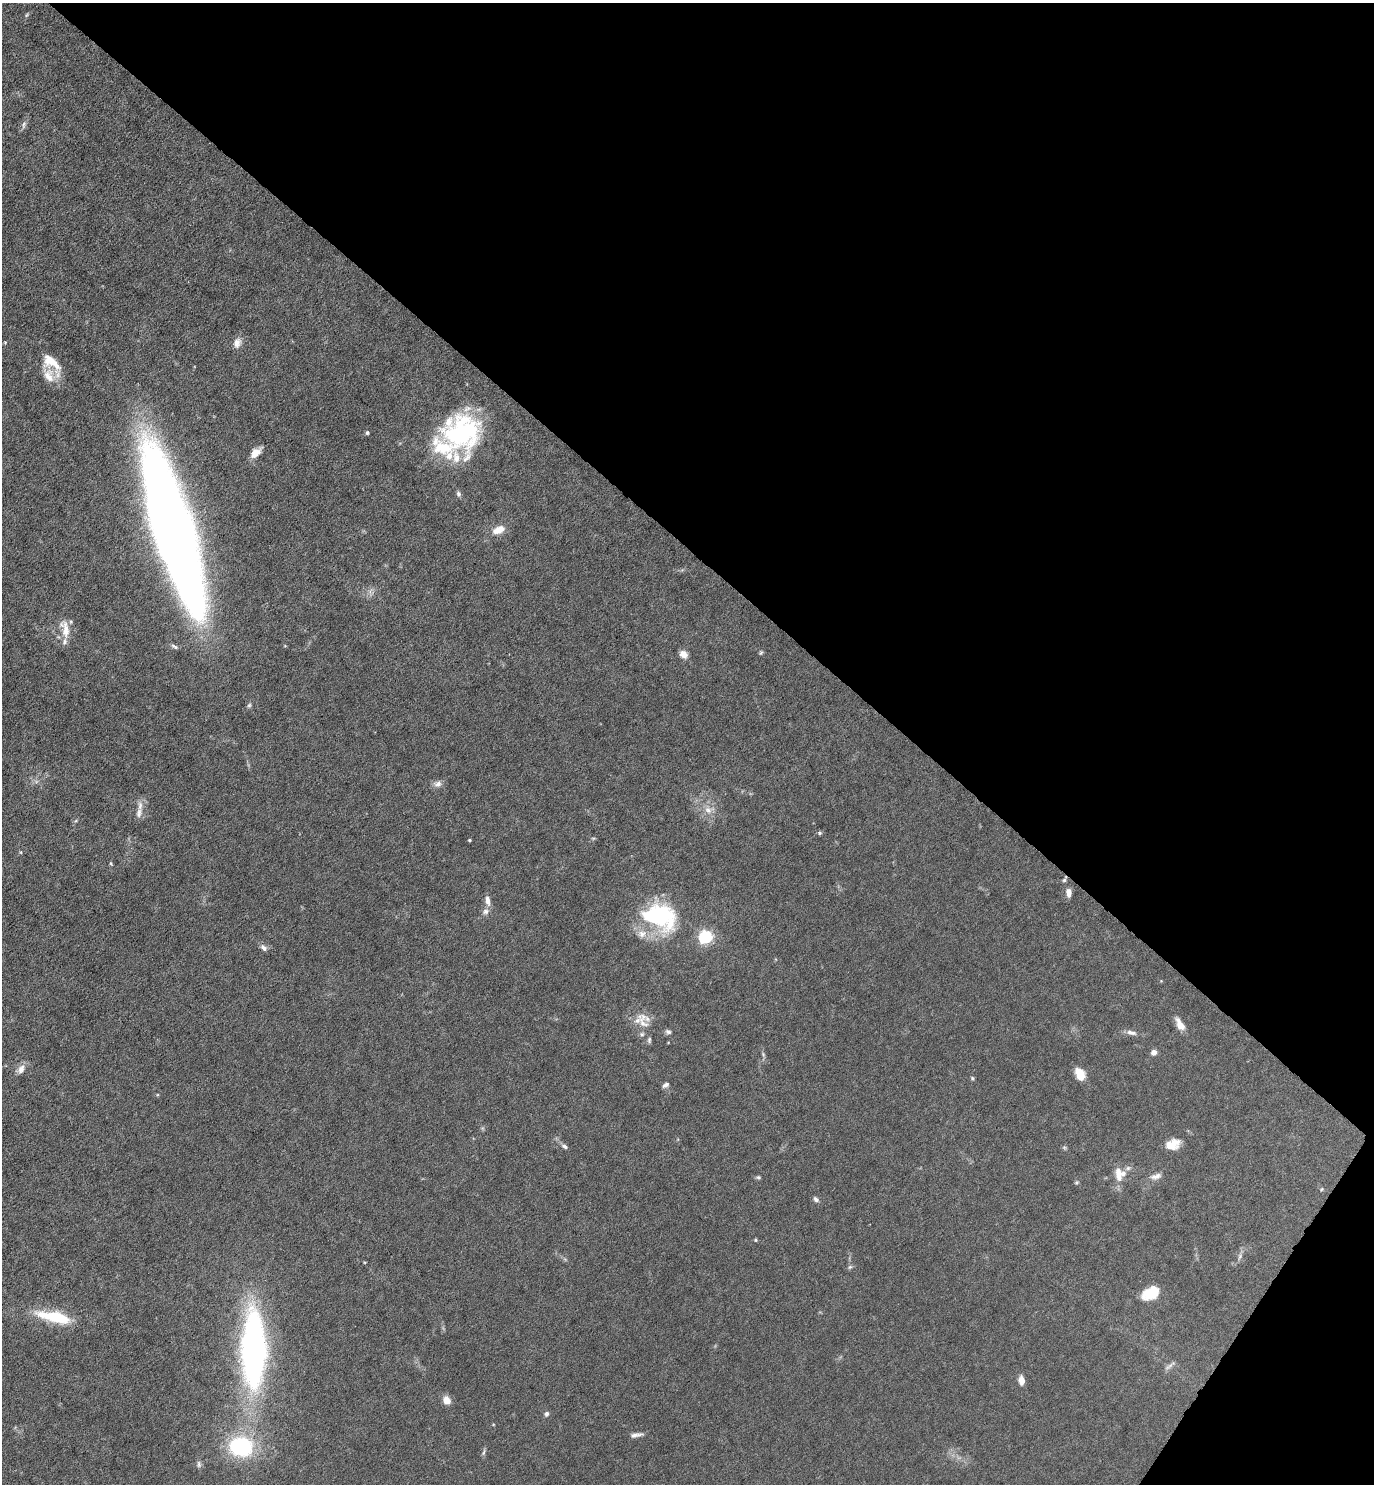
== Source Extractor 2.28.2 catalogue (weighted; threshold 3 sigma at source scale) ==
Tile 8 of 4 x 4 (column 4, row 2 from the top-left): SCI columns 4270-5641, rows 2965-4446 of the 5934 x 5928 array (HDU 1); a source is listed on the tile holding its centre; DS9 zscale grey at full resolution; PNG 1376 x 1486 px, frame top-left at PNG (2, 3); no overlay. Shown black and unused: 39% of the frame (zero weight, under 4 of 8 exposures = <1% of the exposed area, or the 3 px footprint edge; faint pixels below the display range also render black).
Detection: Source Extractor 2.28.2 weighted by HDU 2 'WHT'; one run over the whole footprint, this tile lists its part. Background 0.0371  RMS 0.0027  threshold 0.011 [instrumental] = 3 sigma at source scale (4.09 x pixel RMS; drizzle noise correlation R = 1.36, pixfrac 0.8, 0.05/0.05 arcsec/px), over >= 5 px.
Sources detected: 72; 9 inside a brighter listed object's ellipse — not listed separately; the other 63 listed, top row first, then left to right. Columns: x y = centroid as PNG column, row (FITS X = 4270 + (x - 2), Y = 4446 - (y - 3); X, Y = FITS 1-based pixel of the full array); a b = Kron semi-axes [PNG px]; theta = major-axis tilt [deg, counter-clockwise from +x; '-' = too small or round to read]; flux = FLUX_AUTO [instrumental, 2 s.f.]
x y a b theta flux
27 15 6 4 59 0.33
24 125 11 6 76 0.8
237 343 14 10 70 1.8
52 364 33 16 -50 5.9
367 433 5 4 - 0.43
462 433 47 42 24 37
256 453 14 8 46 2.6
458 494 7 6 - 0.69
172 529 127 27 -73 420
498 530 15 8 23 3.1
65 629 27 11 -77 3.7
174 646 11 5 -27 0.65
761 653 6 4 67 0.36
683 654 9 7 -40 2
249 705 7 5 67 0.48
437 784 12 9 14 1.2
708 810 12 9 -39 2
139 813 17 8 72 2
819 833 6 5 - 0.38
593 838 6 4 -17 0.29
470 840 3 3 - 0.27
111 863 5 4 - 0.27
1064 879 10 4 68 0.55
1069 892 9 6 -88 1.8
487 901 13 7 -76 1.5
485 911 8 8 - 1
659 916 45 30 -19 27
706 937 6 5 - 53
264 948 10 6 -43 0.96
643 1021 29 15 -67 4.5
1180 1024 16 7 -61 2.6
668 1032 8 6 -23 0.67
1131 1032 14 6 -12 1.4
1154 1052 6 6 - 1.1
763 1054 6 4 -49 0.36
21 1069 14 9 54 1.7
1080 1074 12 7 -64 4.9
972 1078 5 5 - 0.33
665 1085 9 5 34 0.72
1172 1144 16 11 18 3.7
564 1146 10 5 -28 0.67
1064 1148 7 4 -44 0.35
1119 1175 21 9 -83 3
1156 1176 16 8 14 1.5
758 1177 7 4 -9 0.41
1076 1182 6 4 21 0.33
1322 1189 5 4 - 0.3
816 1199 8 6 -44 0.71
756 1240 5 4 - 0.3
1240 1256 11 5 72 0.87
365 1262 4 3 - 0.18
850 1267 6 5 - 0.44
1150 1293 21 13 27 6
54 1317 43 12 -13 11
254 1349 83 25 -90 86
1170 1366 19 4 36 0.83
1021 1380 10 6 -84 1.9
446 1400 8 7 - 2.5
547 1414 7 6 - 0.58
636 1435 16 5 10 1.2
241 1447 25 21 -3 22
484 1452 10 3 75 0.51
199 1464 9 6 -87 0.7
Overlapping masked pixels (flux is a lower limit): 1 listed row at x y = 1064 879